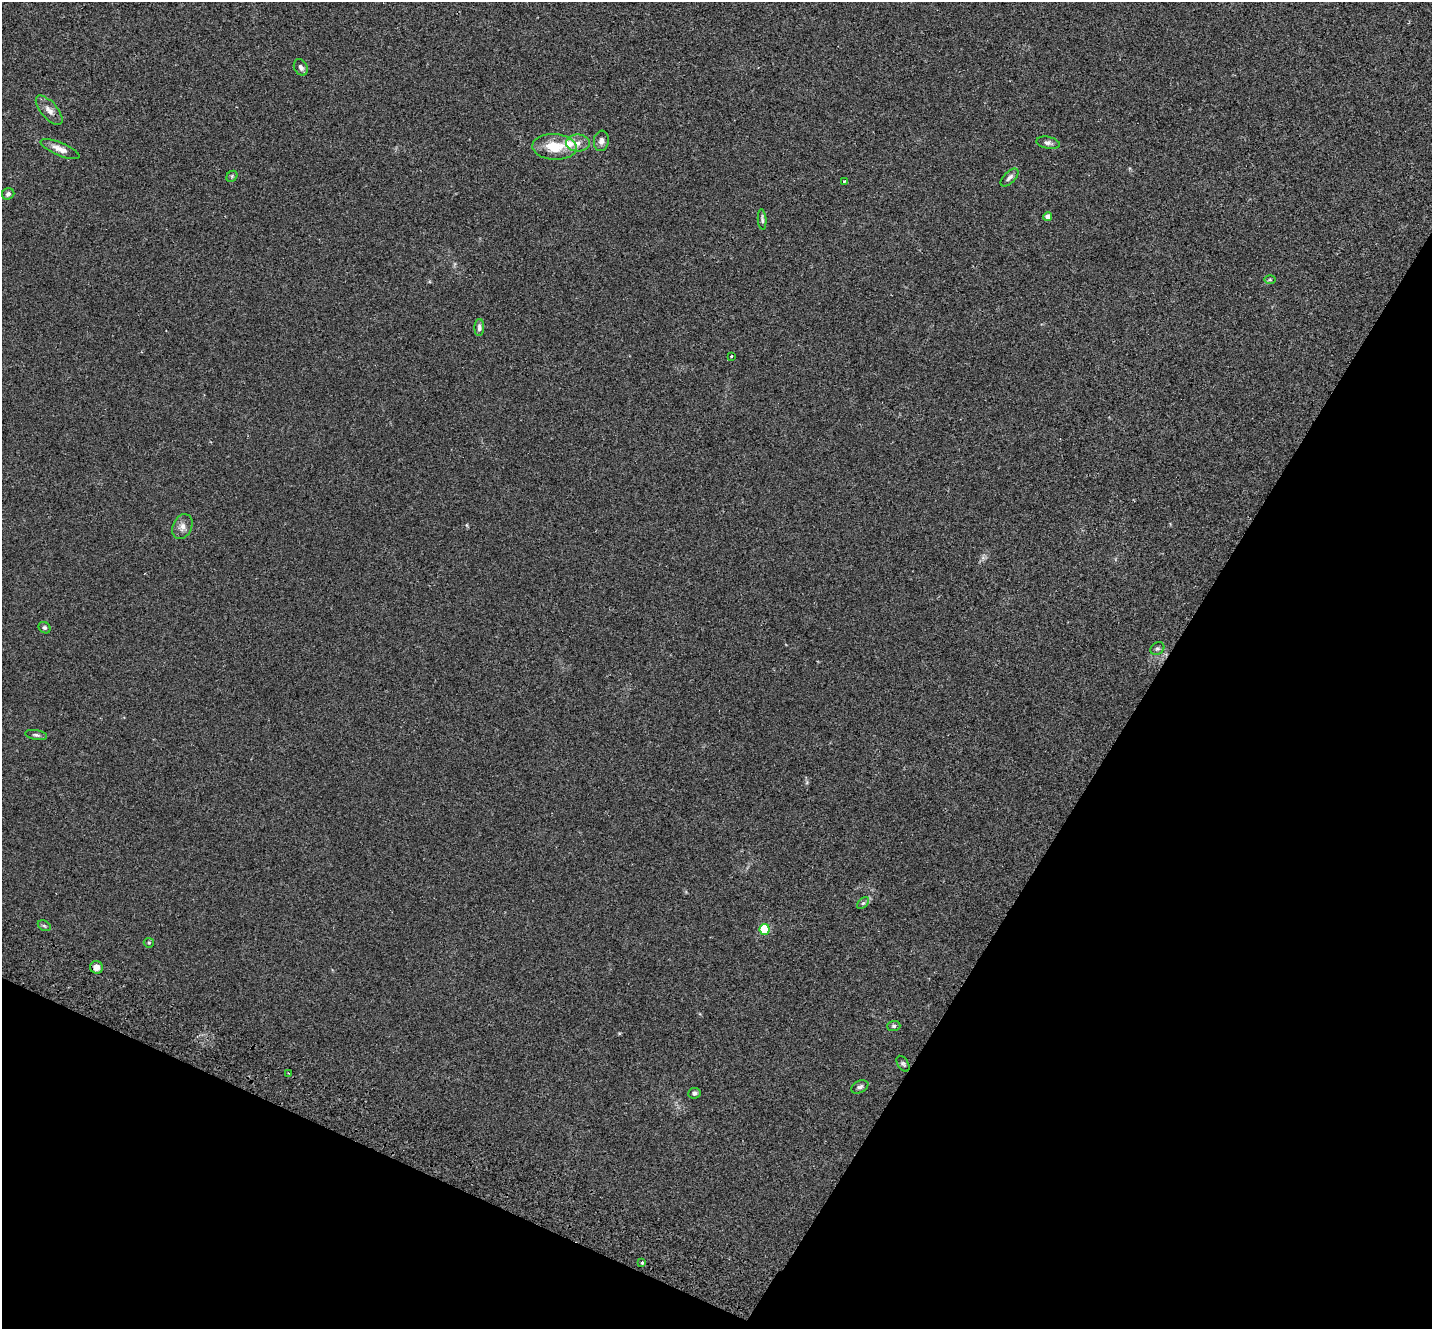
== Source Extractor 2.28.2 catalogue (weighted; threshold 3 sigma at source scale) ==
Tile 15 of 4 x 4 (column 3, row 4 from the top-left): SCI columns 2897-4326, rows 336-1662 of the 5789 x 5842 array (HDU 1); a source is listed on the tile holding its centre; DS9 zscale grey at full resolution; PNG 1434 x 1331 px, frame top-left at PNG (2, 2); each listed source drawn as its Kron ellipse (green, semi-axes under 4 px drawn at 4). Shown black and unused: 27% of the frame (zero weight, under 2 of 3 exposures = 3% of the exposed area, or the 3 px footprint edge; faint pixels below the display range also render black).
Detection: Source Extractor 2.28.2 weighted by HDU 2 'WHT'; one run over the whole footprint, this tile lists its part. Background 0.0141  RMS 0.0061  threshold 0.0276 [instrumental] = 3 sigma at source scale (4.5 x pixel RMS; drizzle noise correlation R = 1.50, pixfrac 1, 0.05/0.05 arcsec/px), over >= 5 px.
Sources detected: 32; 1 inside a brighter listed object's ellipse — not listed separately; the other 31 listed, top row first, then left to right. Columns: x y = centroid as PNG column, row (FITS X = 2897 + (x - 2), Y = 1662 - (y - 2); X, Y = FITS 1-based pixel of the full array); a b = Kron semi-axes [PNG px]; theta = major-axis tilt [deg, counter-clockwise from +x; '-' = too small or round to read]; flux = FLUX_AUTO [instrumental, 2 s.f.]
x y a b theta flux
301 67 9 6 -61 2.1
49 110 18 8 -49 4.3
601 141 10 7 83 2.6
578 143 12 8 0 4
1048 143 12 6 -11 2
554 147 22 13 -4 16
60 149 21 6 -23 4.9
232 176 6 5 - 0.99
1009 177 11 5 45 2
844 181 4 3 - 0.55
8 194 6 5 - 1.7
1048 217 4 4 - 4.9
762 219 10 3 -85 1.3
1270 280 6 4 0 0.66
479 327 8 5 88 1.9
732 356 3 3 - 0.61
182 527 13 9 64 3.6
44 628 6 5 - 1.2
1157 649 7 6 - 1.3
36 735 11 4 -10 1.4
863 903 7 4 43 1.1
44 926 7 5 -31 1
765 929 5 5 - 34
149 943 5 5 - 0.69
96 967 6 6 - 4.1
894 1026 6 5 - 1.1
903 1064 9 5 -56 1.2
288 1073 3 2 - 0.4
860 1087 9 6 27 1.6
694 1093 6 5 - 1.3
642 1263 3 3 - 1.1